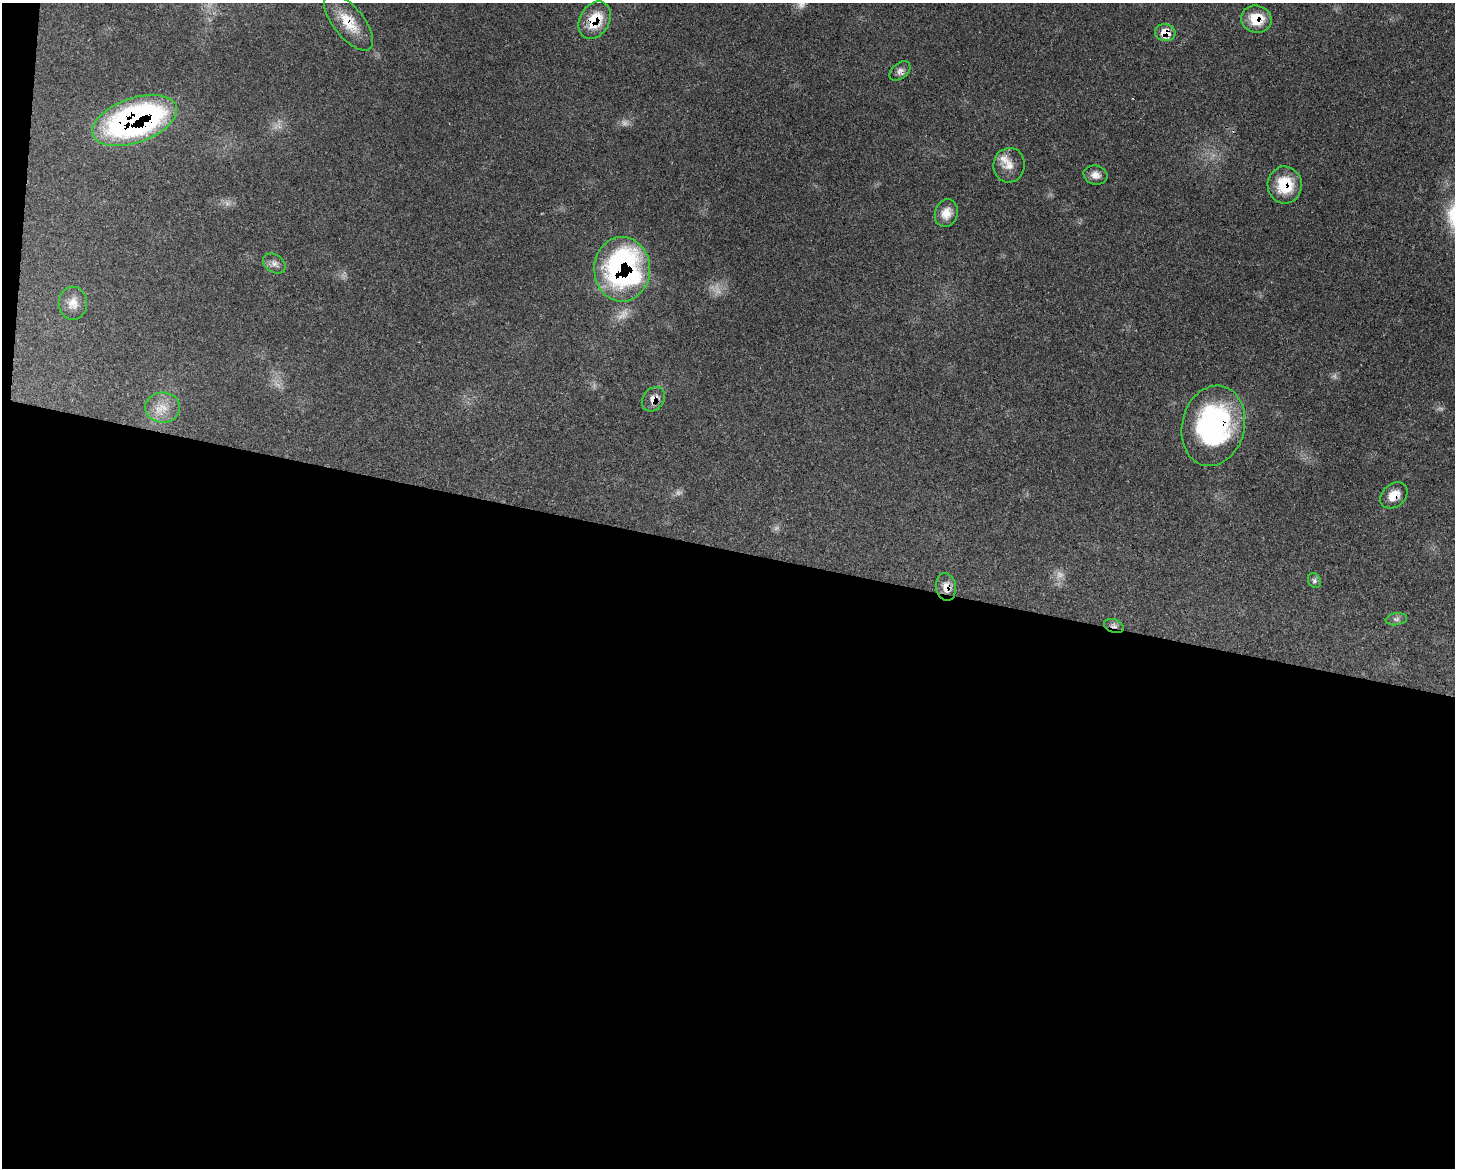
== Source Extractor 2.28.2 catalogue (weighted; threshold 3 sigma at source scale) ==
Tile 10 of 3 x 4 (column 1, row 4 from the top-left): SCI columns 298-1750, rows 82-1247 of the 4841 x 4829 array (HDU 1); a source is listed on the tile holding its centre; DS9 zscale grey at full resolution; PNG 1457 x 1170 px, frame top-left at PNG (2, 3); each listed source drawn as its Kron ellipse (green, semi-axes under 4 px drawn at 4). Shown black and unused: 54% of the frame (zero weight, under 3 of 4 exposures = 9% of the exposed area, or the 3 px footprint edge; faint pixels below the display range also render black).
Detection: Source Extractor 2.28.2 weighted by HDU 2 'WHT'; one run over the whole footprint, this tile lists its part. Background 0.44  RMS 0.0075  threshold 0.0338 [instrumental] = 3 sigma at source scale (4.5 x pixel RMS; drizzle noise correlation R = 1.50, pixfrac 1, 0.05/0.05 arcsec/px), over >= 5 px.
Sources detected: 29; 7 too faint to see at this stretch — neither listed nor drawn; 1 inside a brighter listed object's ellipse — not listed separately; the other 21 listed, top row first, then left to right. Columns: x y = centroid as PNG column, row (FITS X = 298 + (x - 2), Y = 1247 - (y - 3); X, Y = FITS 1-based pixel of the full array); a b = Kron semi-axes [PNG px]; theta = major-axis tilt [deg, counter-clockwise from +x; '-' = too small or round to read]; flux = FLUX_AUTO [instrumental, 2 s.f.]
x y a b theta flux
1256 19 15 13 -15 18
595 20 20 14 59 23
349 22 34 15 -51 20
1165 33 10 8 -8 12
900 71 12 7 41 3.5
135 120 44 22 19 250
1009 165 17 16 - 9
1095 175 12 9 -16 5.1
1285 185 18 17 - 26
946 213 14 11 74 7.9
274 263 12 8 -34 4.1
622 269 32 28 -89 190
73 303 16 14 -89 8
653 399 13 10 52 7.4
163 408 17 15 2 12
1213 426 41 31 77 140
1394 495 15 11 41 11
1314 580 7 6 - 1.9
946 587 14 10 -81 6.8
1396 619 11 6 9 2.4
1114 626 10 6 -20 2.8
Overlapping masked pixels (flux is a lower limit): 12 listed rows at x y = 1256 19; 595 20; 349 22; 1165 33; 135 120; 1285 185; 622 269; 653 399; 1213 426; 1394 495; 946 587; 1114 626